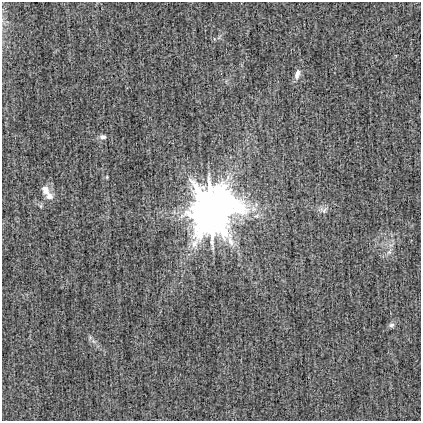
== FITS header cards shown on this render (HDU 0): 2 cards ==
NAXIS1  =                  419
NAXIS2  =                  419

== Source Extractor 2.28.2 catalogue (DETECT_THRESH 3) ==
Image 419 x 419 px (HDU 0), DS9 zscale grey, 1 PNG px = 1 image px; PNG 423 x 423 px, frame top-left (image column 1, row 419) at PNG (2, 2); no overlay
Background -4.54e-04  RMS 0.023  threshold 0.069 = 3 sigma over >= 5 px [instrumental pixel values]
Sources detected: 9; all 9 listed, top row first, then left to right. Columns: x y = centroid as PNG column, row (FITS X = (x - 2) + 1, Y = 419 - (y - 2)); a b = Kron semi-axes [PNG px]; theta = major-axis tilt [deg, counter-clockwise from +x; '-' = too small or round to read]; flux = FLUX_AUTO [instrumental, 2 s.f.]
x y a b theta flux
297 74 11 6 76 9.4
103 137 9 6 -7 4.9
107 177 5 3 - 1.5
45 190 14 10 -70 13
49 196 9 8 - 11
324 210 12 9 1 7.6
211 211 21 18 68 3700
389 252 9 6 59 6.1
391 325 7 6 - 4.3